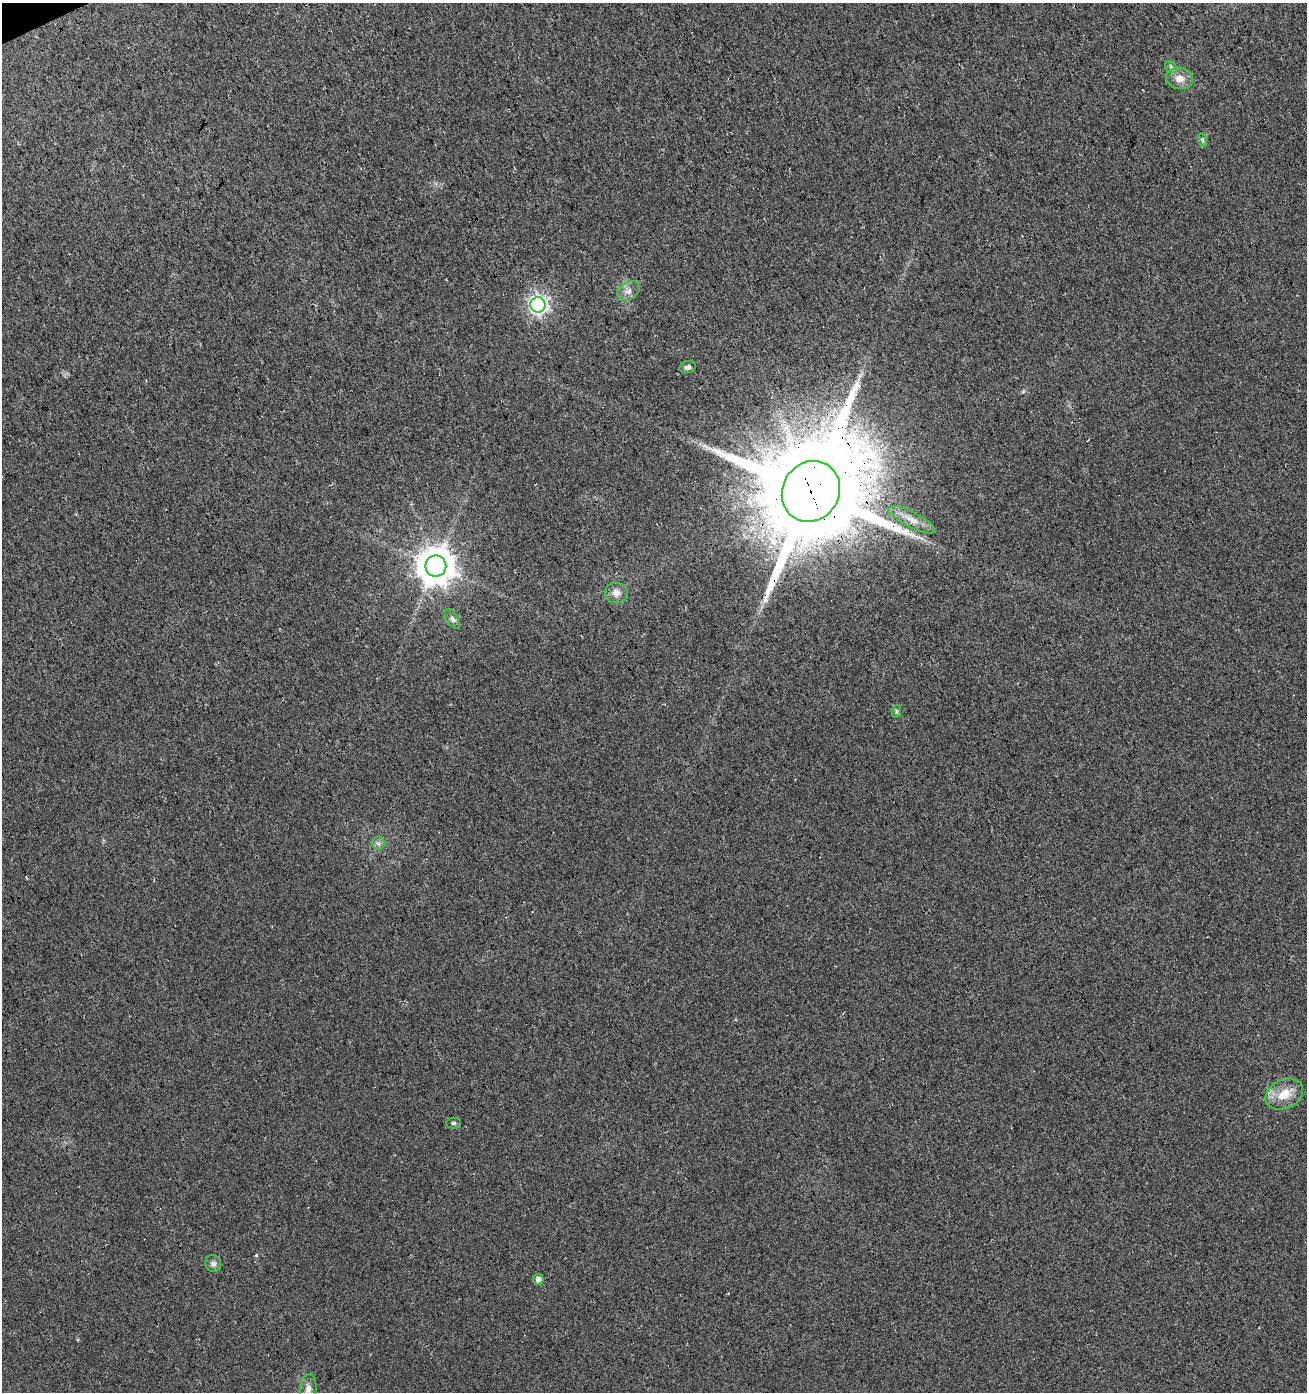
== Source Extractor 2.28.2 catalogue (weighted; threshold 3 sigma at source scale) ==
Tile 11 of 4 x 4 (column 3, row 3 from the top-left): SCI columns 2777-4081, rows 1445-2834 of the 5495 x 5671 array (HDU 1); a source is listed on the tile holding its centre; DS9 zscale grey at full resolution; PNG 1309 x 1394 px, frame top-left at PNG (2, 3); each listed source drawn as its Kron ellipse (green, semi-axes under 4 px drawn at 4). Shown black and unused: <1% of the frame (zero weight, under 3 of 4 exposures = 5% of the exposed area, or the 3 px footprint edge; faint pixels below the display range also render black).
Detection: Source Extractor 2.28.2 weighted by HDU 2 'WHT'; one run over the whole footprint, this tile lists its part. Background 0.0153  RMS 0.0066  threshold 0.0296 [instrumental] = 3 sigma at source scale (4.5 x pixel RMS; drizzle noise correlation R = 1.50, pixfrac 1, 0.0396/0.0396 arcsec/px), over >= 5 px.
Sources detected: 19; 1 cosmic-ray / hot-pixel residue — neither listed nor drawn; the other 18 listed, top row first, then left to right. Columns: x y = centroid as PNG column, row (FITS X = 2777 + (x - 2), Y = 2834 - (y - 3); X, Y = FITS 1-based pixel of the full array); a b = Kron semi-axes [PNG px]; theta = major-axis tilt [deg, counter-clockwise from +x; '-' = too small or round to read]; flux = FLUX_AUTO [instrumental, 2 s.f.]
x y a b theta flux
1171 67 6 5 - 1.3
1179 78 13 10 -11 6.3
1202 140 7 4 -71 1
628 291 12 8 31 3.9
538 305 8 7 - 270
688 367 8 6 15 1.9
811 491 31 28 58 14000
912 520 26 7 -27 8.4
436 566 10 10 - 1500
616 593 11 10 - 5.1
452 619 11 5 -58 2.3
897 711 6 4 72 0.96
378 843 6 6 - 1.9
1284 1094 20 14 27 13
453 1123 7 5 1 1.3
213 1263 9 8 - 2.7
538 1279 5 5 - 3.4
308 1389 15 8 83 4.6
Overlapping masked pixels (flux is a lower limit): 4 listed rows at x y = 538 305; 811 491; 912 520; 436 566
Isophote crosses this tile's border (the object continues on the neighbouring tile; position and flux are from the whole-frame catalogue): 1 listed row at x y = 308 1389
Unlisted compact peaks at least as high as the median listed source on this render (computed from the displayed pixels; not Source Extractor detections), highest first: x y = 256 1255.